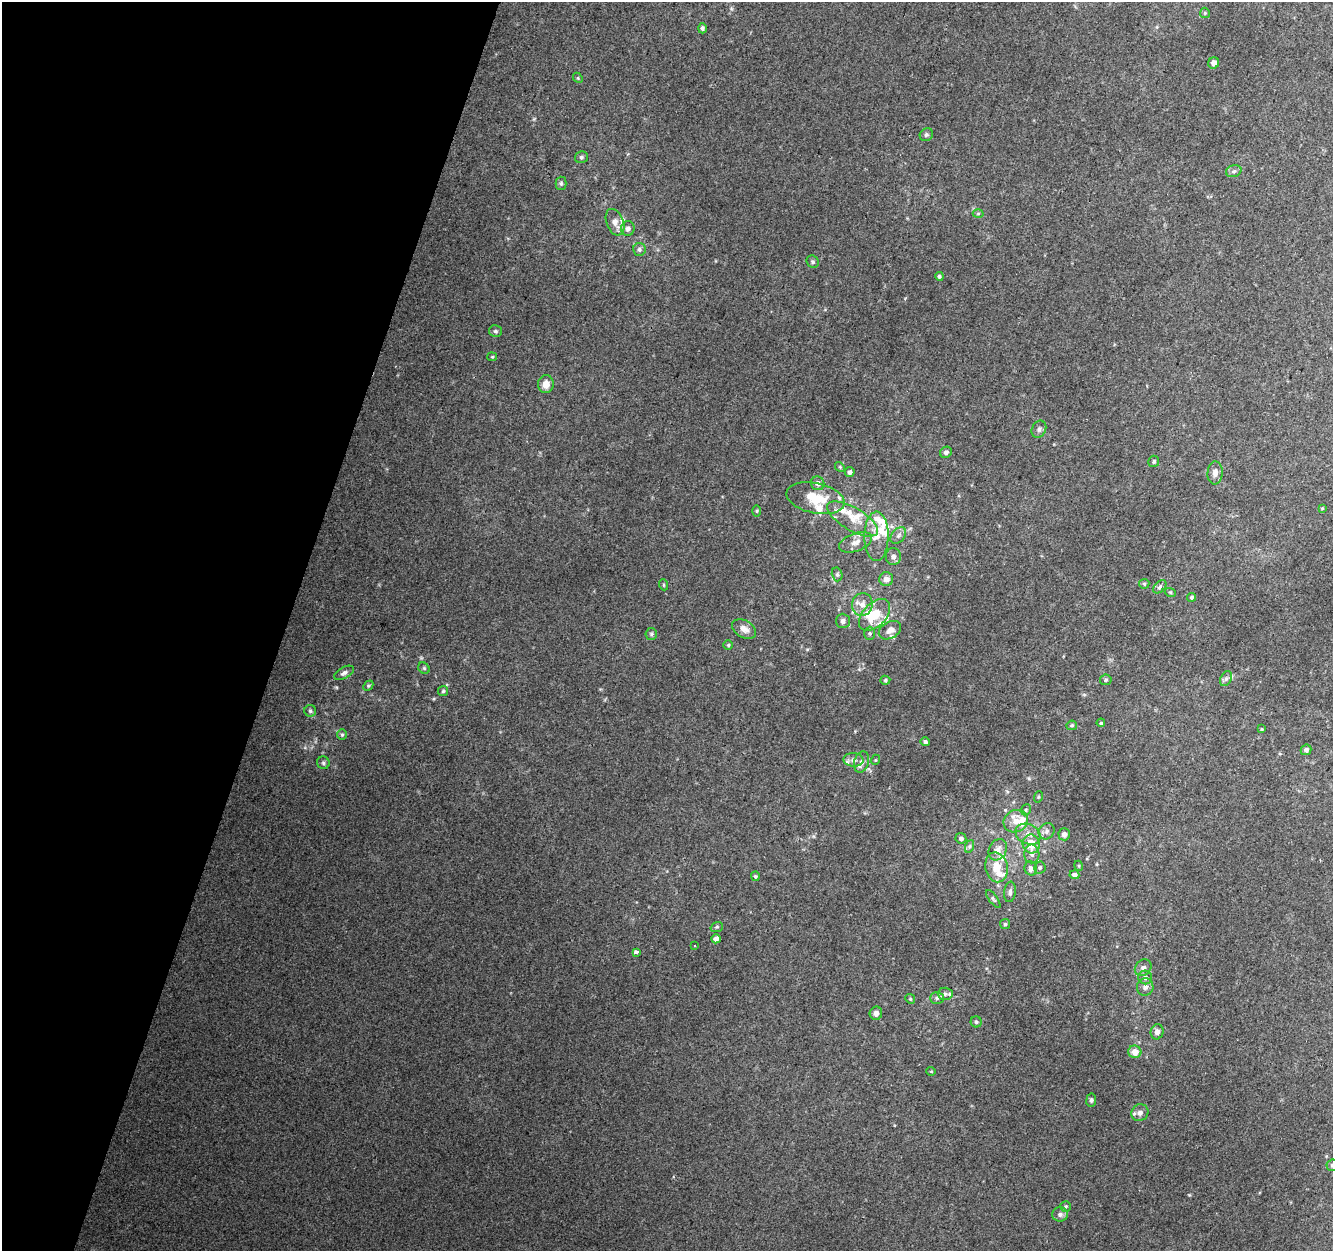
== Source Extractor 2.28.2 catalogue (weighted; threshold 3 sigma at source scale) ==
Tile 9 of 4 x 4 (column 1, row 3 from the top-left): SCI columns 34-1364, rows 1578-2826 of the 5374 x 5589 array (HDU 1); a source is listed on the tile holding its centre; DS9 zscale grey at full resolution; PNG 1335 x 1253 px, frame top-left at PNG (2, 2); each listed source drawn as its Kron ellipse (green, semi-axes under 4 px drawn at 4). Shown black and unused: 21% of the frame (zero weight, under 2 of 3 exposures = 2% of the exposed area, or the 3 px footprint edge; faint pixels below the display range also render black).
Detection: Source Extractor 2.28.2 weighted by HDU 2 'WHT'; one run over the whole footprint, this tile lists its part. Background 0.0855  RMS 0.011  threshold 0.0512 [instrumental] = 3 sigma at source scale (4.5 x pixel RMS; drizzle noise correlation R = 1.50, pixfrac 1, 0.0396/0.0396 arcsec/px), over >= 5 px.
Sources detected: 125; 1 inside a brighter object's white glare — neither listed nor drawn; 19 inside a brighter listed object's ellipse — not listed separately; the other 105 listed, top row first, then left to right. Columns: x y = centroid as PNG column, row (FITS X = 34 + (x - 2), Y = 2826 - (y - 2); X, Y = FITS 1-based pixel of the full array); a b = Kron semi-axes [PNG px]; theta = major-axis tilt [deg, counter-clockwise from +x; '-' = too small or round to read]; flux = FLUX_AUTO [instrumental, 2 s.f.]
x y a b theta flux
1205 13 5 5 - 1.2
702 28 5 4 - 2.2
1214 63 6 5 - 5.9
578 78 5 4 - 1.4
926 135 7 6 - 2.3
581 157 6 6 - 2.2
1234 171 8 6 16 3
561 183 6 5 - 2.1
978 213 5 3 - 1.1
615 222 14 8 -69 7.7
628 229 7 7 - 4.2
639 249 6 6 - 3.2
813 262 6 5 - 2
939 276 4 4 - 1.8
495 331 6 6 - 2.1
492 357 5 4 - 1.2
546 384 9 8 - 9.3
1039 429 9 7 62 3.3
946 452 6 5 - 3.9
1154 461 6 5 - 2.4
840 467 5 4 - 1.4
850 472 5 4 - 2.9
1215 473 11 7 87 6.2
818 483 7 6 - 5.3
816 498 30 15 -12 35
1322 508 3 3 - 0.88
756 511 6 4 90 1.3
853 519 29 11 -30 20
876 536 25 12 90 18
898 536 9 6 51 3.7
856 542 17 9 21 8.9
893 556 8 7 - 4.6
837 574 7 5 -76 2.2
886 579 7 7 - 6.7
1144 584 5 5 - 1.6
664 585 5 3 - 1.1
1160 587 8 5 45 2.7
1170 592 6 3 -19 1.1
1192 597 4 4 - 1.9
862 605 11 10 - 9.9
875 615 19 11 46 28
843 621 7 7 - 4.5
744 629 13 8 -29 8
890 630 12 8 29 6.7
870 633 7 5 89 2
651 634 6 6 - 2.1
728 645 5 5 - 1.6
424 668 6 5 - 1.6
344 673 11 5 29 3.7
1226 679 8 5 63 3.2
885 680 5 4 - 1.5
1106 680 5 5 - 2
368 686 6 4 46 1.7
443 691 5 5 - 1.9
310 711 6 5 - 2.1
1101 723 4 3 - 1
1072 725 5 4 - 1.5
1262 729 4 4 - 1.1
342 735 5 5 - 1.9
925 742 5 4 - 2.2
1306 750 5 5 - 3.5
853 760 10 6 -3 4.6
875 760 5 3 - 0.92
861 762 11 7 73 5.6
323 763 6 6 - 2.2
1038 797 5 3 - 1.1
1026 810 6 5 - 1.7
1016 821 12 11 - 12
1047 831 8 7 - 4.2
1028 834 13 9 -25 8.9
1064 834 6 5 - 5.1
961 838 5 5 - 3.2
1031 844 9 8 - 21
970 846 6 4 71 2.2
998 850 11 8 62 7.6
1032 854 9 7 -89 4.9
1079 866 5 3 - 0.98
996 867 15 11 -78 22
1031 868 7 6 - 4.3
1040 868 6 5 - 2.2
1074 875 5 4 - 4.1
755 876 5 4 - 1.6
1010 892 10 6 83 3.4
993 899 10 4 -54 2.4
1005 924 5 5 - 1.7
717 927 6 5 - 1.7
716 939 4 4 - 4.1
695 946 2 2 - 0.93
636 952 4 3 - 8.4
1143 968 9 7 45 5.2
1145 977 7 6 - 3.6
1145 987 8 8 - 4.9
945 994 7 6 - 3.4
937 998 7 6 - 2.6
910 999 5 4 - 1.4
876 1013 6 6 - 5.3
976 1022 5 5 - 1.9
1157 1032 7 6 - 5.5
1135 1052 6 6 - 11
931 1071 5 3 - 0.81
1091 1100 6 5 - 2.3
1140 1113 9 8 - 5.4
1332 1165 6 5 - 2.4
1066 1206 5 5 - 1.8
1060 1214 8 7 - 4
Isophote crosses this tile's border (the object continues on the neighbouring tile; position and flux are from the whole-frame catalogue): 1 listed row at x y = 1332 1165